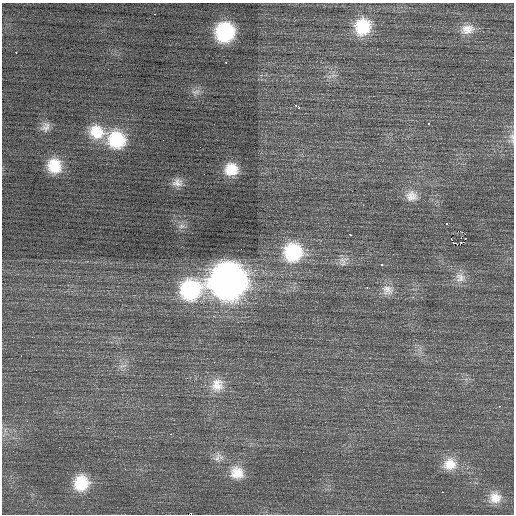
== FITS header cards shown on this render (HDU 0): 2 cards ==
NAXIS1  =                  512 / Axis length
NAXIS2  =                  512 / Axis length

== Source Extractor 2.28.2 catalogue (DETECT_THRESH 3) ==
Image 512 x 512 px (HDU 0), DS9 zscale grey, 1 PNG px = 1 image px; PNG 516 x 516 px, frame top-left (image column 1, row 512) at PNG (2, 3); no overlay
Background 0.373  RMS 0.79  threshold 2.37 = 3 sigma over >= 5 px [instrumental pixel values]
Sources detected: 44; all 44 listed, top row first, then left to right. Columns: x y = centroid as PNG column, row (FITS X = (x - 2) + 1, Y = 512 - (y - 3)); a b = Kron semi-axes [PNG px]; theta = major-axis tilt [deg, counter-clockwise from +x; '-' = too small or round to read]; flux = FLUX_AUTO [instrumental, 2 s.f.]
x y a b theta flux
154 14 3 2 - 390
363 27 22 19 69 2200
467 29 19 13 8 720
225 32 18 17 - 4100
16 52 3 2 - 550
226 63 3 2 - 230
196 92 13 8 11 300
296 105 3 2 - 130
299 108 3 2 - 63
429 123 3 3 - 190
45 127 14 11 60 370
97 132 22 17 -18 1500
512 138 18 8 87 360
116 140 21 20 - 2700
54 166 17 15 -71 1500
231 169 15 14 - 1200
177 182 14 11 6 420
411 196 17 15 -8 650
446 224 3 2 - 100
181 226 9 7 -14 220
459 231 4 3 - 450
350 234 3 3 - 130
451 239 3 3 - 470
293 252 21 21 - 3500
343 261 15 12 58 390
382 265 3 3 - 360
460 277 15 14 - 590
228 281 23 23 - 40000
367 287 3 2 - 71
190 290 24 22 31 4800
387 290 17 14 -12 630
214 362 2 2 - 34
122 366 14 3 15 170
205 385 4 4 - 81
217 385 20 17 70 990
499 406 3 2 - 210
171 434 2 2 - 210
217 458 15 9 37 390
450 464 18 16 17 960
237 473 18 17 - 1000
81 483 19 17 69 1900
442 492 2 2 - 230
495 498 15 14 - 690
191 514 4 2 - 1100
At the frame edge (FLAGS 8, measured only in part): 2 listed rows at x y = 512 138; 191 514